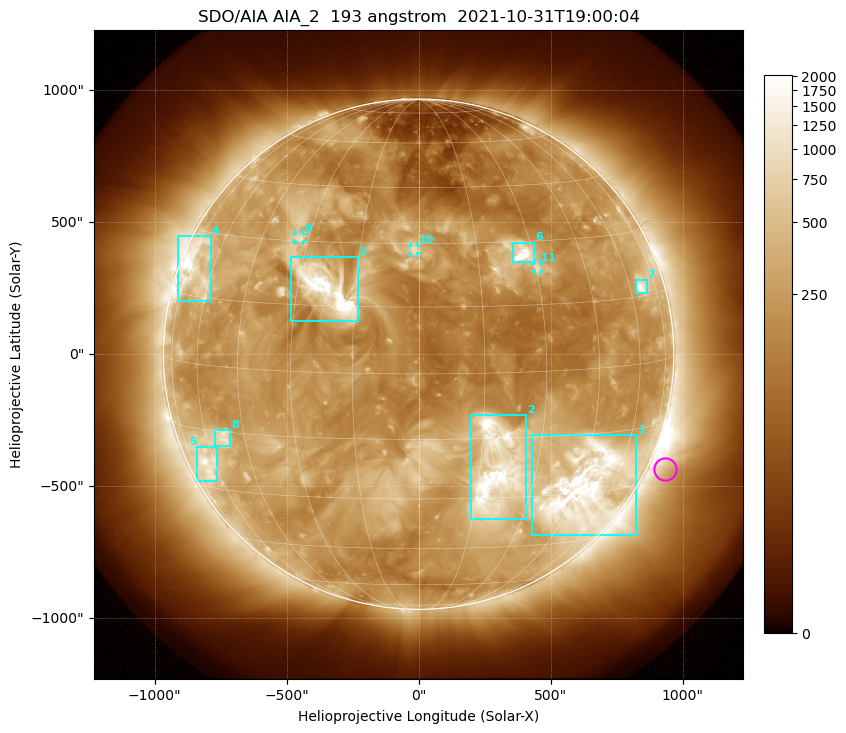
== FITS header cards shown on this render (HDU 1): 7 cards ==
TELESCOP= 'SDO/AIA '           / For AIA: SDO/AIA
INSTRUME= 'AIA_2   '           / For AIA: AIA_ATA1, AIA_ATA2, AIA_ATA3 or AIA_AT
WAVELNTH=                  193 / [angstrom] Wavelength
WAVEUNIT= 'angstrom'           / Wavelength unit: angstrom
DATE-OBS= '2021-10-31T19:00:04.846' / [ISO] Date when observation started; ISO 8
CTYPE1  = 'HPLN-TAN'           / CTYPE1: HPLN
CTYPE2  = 'HPLT-TAN'           / CTYPE2: HPLT

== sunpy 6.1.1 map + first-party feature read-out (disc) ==
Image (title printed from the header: SDO/AIA AIA_2  193 angstrom  2021-10-31T19:00:04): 1024 x 1024 px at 2.4 arcsec/px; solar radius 967 arcsec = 403 px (full disc in frame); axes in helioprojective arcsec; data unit not stated in the header (colour bar unlabelled)
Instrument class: DISC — disc imager (sunpy class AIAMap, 193 A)
Bright regions (active regions / flare kernels): reference = the median radial profile (limb darkening/brightening removed); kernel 9 px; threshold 5 sigma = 509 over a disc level ~220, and >= 1.15x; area >= 12 px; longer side >= 10 px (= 24 arcsec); searched inside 0.97 R_sun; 11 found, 11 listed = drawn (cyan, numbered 1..; 3 of them under ~33 arcsec drawn as corner ticks so the feature stays visible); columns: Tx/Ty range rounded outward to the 5 arcsec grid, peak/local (2 s.f.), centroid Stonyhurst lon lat
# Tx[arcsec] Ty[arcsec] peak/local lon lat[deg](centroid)
1 430..825 -690..-305 17 +47 -29
2 195..410 -625..-230 12 +19 -23
3 -485..-230 125..370 16 -22 +18
4 -915..-785 200..450 8.9 -70 +21
5 -840..-760 -480..-350 6.2 -64 -24
6 355..440 345..425 11 +27 +27
7 820..865 230..280 9.4 +66 +17
8 -770..-710 -350..-285 5.1 -53 -17
9 -465..-435 430..455 4.1 -33 +31
10 -30..-5 385..410 3.9 -1 +29
11 440..460 315..345 3.6 +30 +24
Off-limb structures (1.02-1.3 R_sun): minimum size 162 px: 8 found; the strongest spans PA ~215..270 deg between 1.02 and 1.3 R_sun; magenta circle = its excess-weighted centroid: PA ~245 deg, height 1.06 R_sun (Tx ~930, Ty ~-435 arcsec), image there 1.5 x the reference